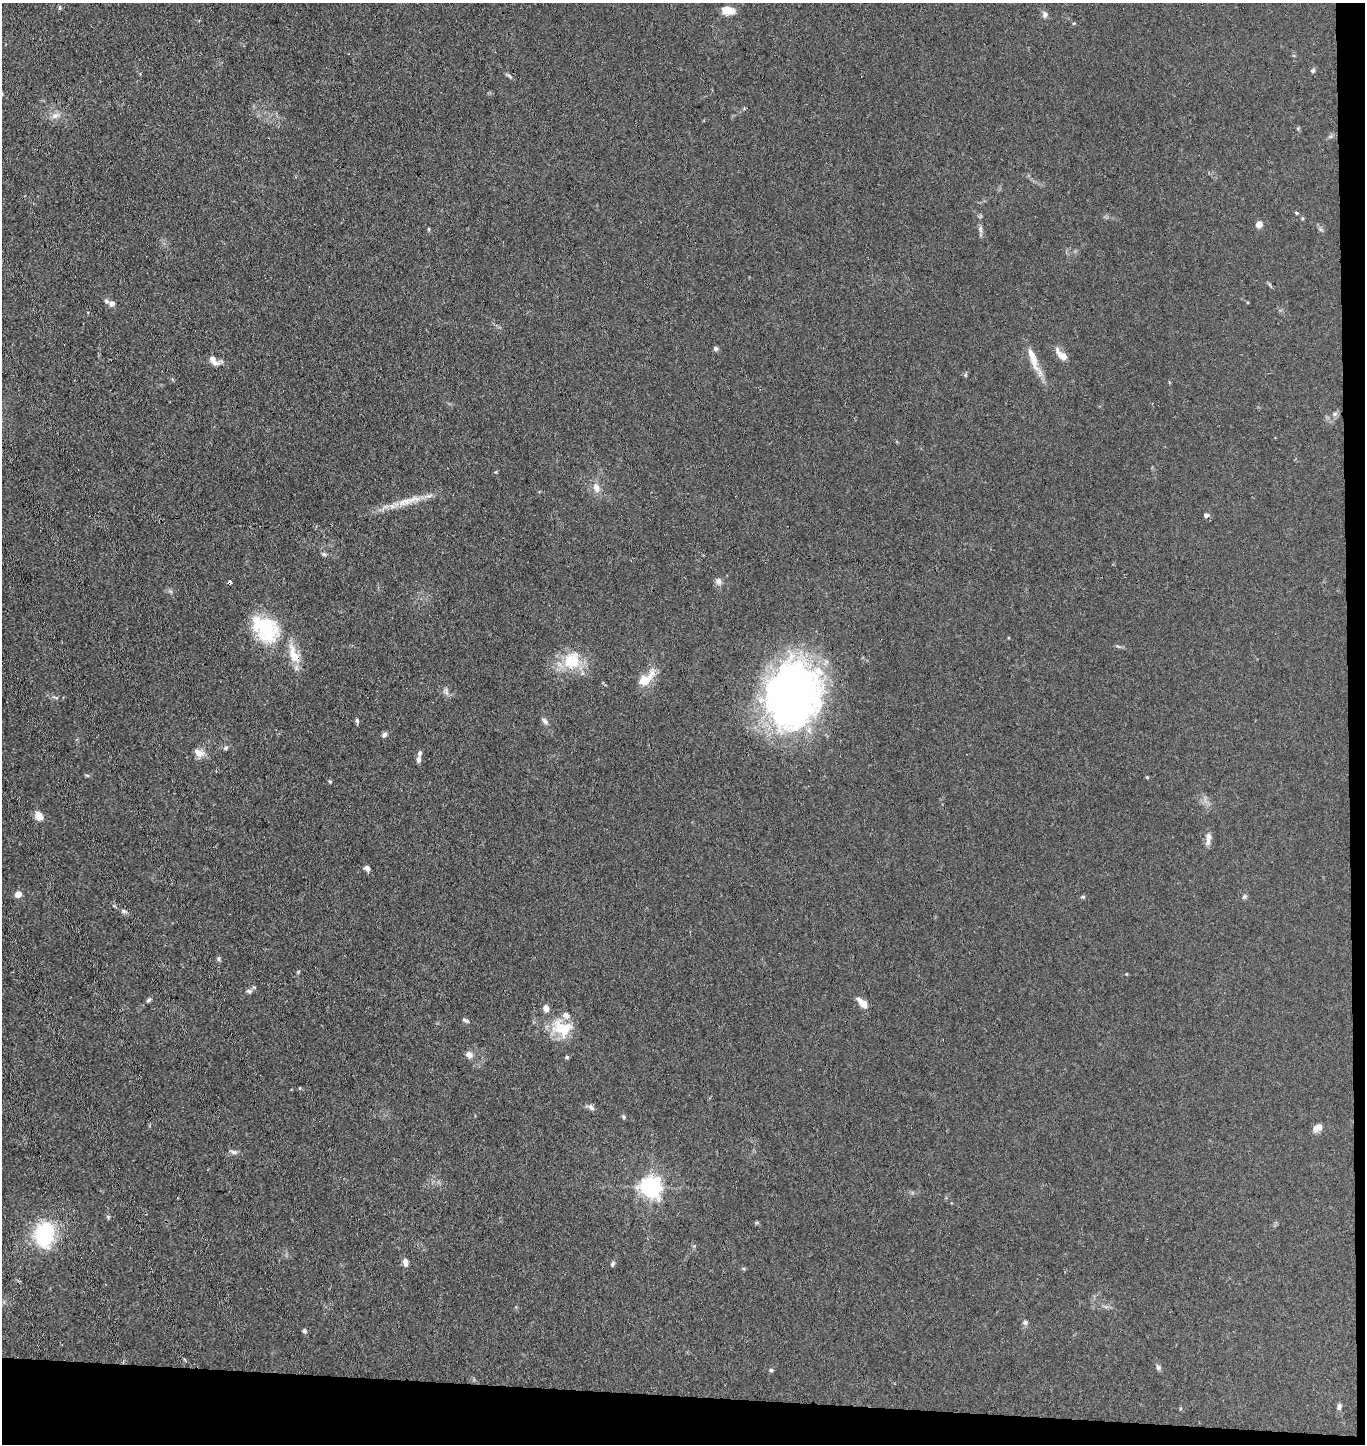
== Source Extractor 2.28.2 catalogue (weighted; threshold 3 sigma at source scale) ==
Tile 9 of 3 x 3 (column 3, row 3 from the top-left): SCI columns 2883-4245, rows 4-1445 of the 4410 x 4332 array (HDU 1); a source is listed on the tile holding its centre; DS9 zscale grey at full resolution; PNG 1367 x 1446 px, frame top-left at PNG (2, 3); no overlay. Shown black and unused: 5% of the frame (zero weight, under 3 of 4 exposures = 5% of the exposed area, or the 3 px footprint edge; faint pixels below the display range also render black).
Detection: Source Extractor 2.28.2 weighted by HDU 2 'WHT'; one run over the whole footprint, this tile lists its part. Background 0.089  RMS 0.0074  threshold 0.0333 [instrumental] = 3 sigma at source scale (4.5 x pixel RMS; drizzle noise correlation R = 1.50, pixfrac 1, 0.05/0.05 arcsec/px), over >= 5 px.
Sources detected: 67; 1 inside a brighter object's white glare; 1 cosmic-ray / hot-pixel residue — not listed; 4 inside a brighter listed object's ellipse — not listed separately; the other 61 listed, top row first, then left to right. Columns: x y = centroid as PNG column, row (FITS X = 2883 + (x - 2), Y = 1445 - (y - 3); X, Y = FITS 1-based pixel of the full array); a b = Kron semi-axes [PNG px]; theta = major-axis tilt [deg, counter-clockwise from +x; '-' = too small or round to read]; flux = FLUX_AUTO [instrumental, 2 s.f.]
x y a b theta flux
60 7 6 3 89 0.97
728 10 16 9 -8 7
1045 14 8 7 - 2.2
1313 70 6 5 - 1.3
55 116 10 6 21 3.1
1296 213 5 3 - 0.7
1259 224 5 4 - 11
980 230 9 4 -89 2
112 304 7 6 - 3.8
716 348 6 6 - 1.5
1062 355 18 7 -44 7
213 360 13 7 -50 5.1
1034 360 30 8 -76 9.8
965 375 6 4 90 0.91
1334 414 6 4 71 1.3
596 487 13 9 -72 5
408 501 45 8 15 14
1206 515 6 5 - 1.9
324 554 6 5 - 1.2
718 581 9 8 - 2.7
265 629 32 22 -46 50
294 654 30 12 -67 14
572 661 25 22 55 24
649 678 25 8 58 9.2
792 695 67 55 81 310
357 720 6 5 - 1.4
545 721 10 5 -57 2.2
385 735 6 6 - 2
226 748 7 5 28 1.3
199 753 13 9 -34 5.4
419 760 8 6 90 2.3
330 781 5 3 - 0.79
38 816 10 8 -65 5.8
1208 838 15 6 85 4.2
367 868 7 6 - 2.2
18 894 5 4 - 12
1083 897 5 5 - 0.96
1244 897 6 4 43 1.2
123 911 7 5 -16 1.6
218 959 5 5 - 1.2
249 991 8 5 -9 1.5
149 1000 7 4 45 1.4
862 1003 15 6 -42 6.7
546 1008 8 6 -68 4.2
465 1020 9 4 -18 1.3
565 1029 26 18 84 18
469 1054 9 8 - 3.1
567 1057 5 4 - 1
591 1107 8 5 -62 1.9
623 1117 6 4 -88 0.92
1318 1127 11 7 20 4.6
233 1152 9 5 -18 2
651 1187 7 7 - 420
45 1233 29 24 -80 43
405 1262 8 5 -82 4.4
612 1263 8 5 56 1.3
1025 1322 7 5 90 1.6
304 1331 6 5 - 1.3
1158 1367 8 5 -69 1.7
771 1370 5 5 - 1.1
1339 1407 7 5 71 2.1
Overlapping masked pixels (flux is a lower limit): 1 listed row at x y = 294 654